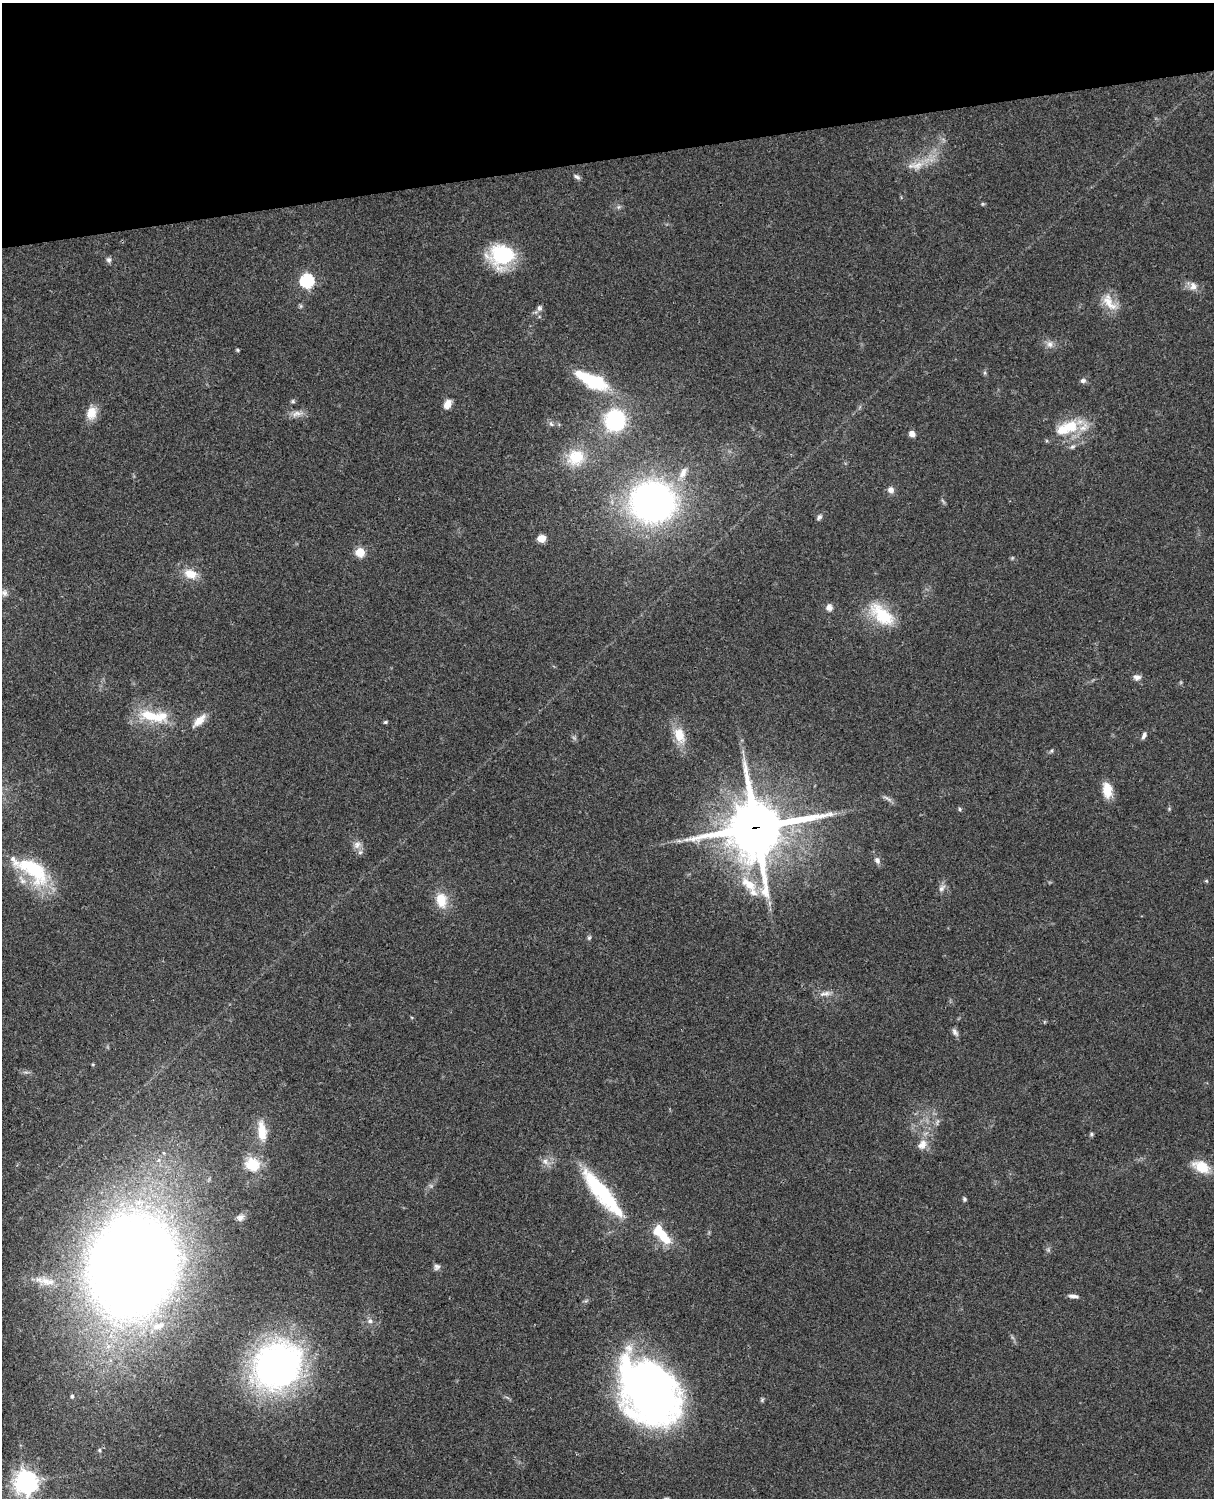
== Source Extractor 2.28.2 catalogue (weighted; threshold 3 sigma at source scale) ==
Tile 3 of 4 x 3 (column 3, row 1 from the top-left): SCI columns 2546-3757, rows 3268-4763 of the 5087 x 4926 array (HDU 1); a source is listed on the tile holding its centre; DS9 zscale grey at full resolution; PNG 1216 x 1500 px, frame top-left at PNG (2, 3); no overlay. Shown black and unused: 10% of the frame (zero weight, under 3 of 4 exposures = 6% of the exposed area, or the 3 px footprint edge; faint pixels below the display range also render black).
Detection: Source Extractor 2.28.2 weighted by HDU 2 'WHT'; one run over the whole footprint, this tile lists its part. Background 0.0965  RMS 0.0063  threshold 0.0283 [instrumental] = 3 sigma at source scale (4.5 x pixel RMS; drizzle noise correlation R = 1.50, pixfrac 1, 0.05/0.05 arcsec/px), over >= 5 px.
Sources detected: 90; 3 too faint to see at this stretch — not listed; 6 inside a brighter listed object's ellipse — not listed separately; the other 81 listed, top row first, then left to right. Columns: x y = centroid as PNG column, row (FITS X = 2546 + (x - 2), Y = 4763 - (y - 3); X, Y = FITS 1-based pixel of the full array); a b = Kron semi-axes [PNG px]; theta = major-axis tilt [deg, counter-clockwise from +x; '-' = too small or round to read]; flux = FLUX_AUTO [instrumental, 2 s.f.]
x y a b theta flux
917 165 19 11 13 8.7
577 177 9 5 -33 1.7
618 207 6 4 89 1.1
502 255 26 23 5 45
109 260 7 7 - 1.7
307 281 6 6 - 98
1193 286 11 10 - 4.3
1109 302 29 13 -55 11
301 306 7 4 -90 0.98
539 308 9 7 75 2
1050 344 10 9 - 3.5
237 350 5 4 - 0.77
985 373 6 4 -72 0.95
592 381 43 15 -25 38
1083 381 7 6 - 1.8
293 401 6 5 - 0.99
447 404 11 7 64 5.8
91 413 16 12 75 8.8
297 414 16 8 12 4.3
615 420 16 15 - 73
551 424 8 5 -63 1.5
1070 426 32 18 22 22
912 434 6 5 - 4
1072 447 8 6 17 1.6
576 458 26 23 32 21
683 473 19 9 62 7.2
891 490 8 8 - 3.2
943 501 9 3 -45 0.92
653 502 32 29 -2 300
819 517 9 5 50 1.6
542 538 8 7 - 5.9
360 552 5 5 - 28
1012 558 5 4 - 0.73
190 574 17 11 -19 9.8
4 593 9 8 - 2.5
829 607 8 8 - 3.2
882 615 40 19 -41 27
1137 677 10 8 -4 2.8
154 716 43 15 -7 26
199 721 21 9 45 7.5
385 722 5 4 - 1.1
679 735 20 12 -71 13
1144 735 9 5 67 2
1051 751 6 4 72 0.88
1107 790 17 10 -82 11
887 799 16 4 -29 2.2
960 809 5 4 - 0.9
756 827 20 20 - 3700
679 841 7 4 -18 1.3
357 845 11 9 59 3.7
877 860 10 7 -67 2.5
34 870 47 22 -42 44
1206 881 5 4 - 0.71
749 884 27 12 -39 16
942 888 12 7 48 2.7
441 900 21 14 -84 13
589 938 6 5 - 1
825 993 18 5 10 3.7
955 1032 12 6 -55 2.2
93 1064 4 4 - 0.61
262 1131 25 10 -84 12
1091 1134 6 5 - 1
922 1145 15 11 47 6.2
545 1161 10 7 -53 3.3
252 1164 13 12 - 18
1201 1167 24 14 -25 13
602 1193 67 15 -51 55
964 1199 6 4 -68 1.1
240 1217 10 8 36 2.6
661 1234 28 11 -49 20
132 1266 58 49 76 1900
437 1267 9 8 - 2
47 1281 24 10 -10 9.6
1074 1296 11 5 -7 2.6
370 1321 7 6 - 2.1
158 1326 22 12 19 14
277 1365 52 44 43 230
648 1391 62 42 -57 410
72 1396 5 4 - 1.2
99 1450 5 4 - 0.96
26 1482 8 7 - 560
Overlapping masked pixels (flux is a lower limit): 2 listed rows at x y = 756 827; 648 1391